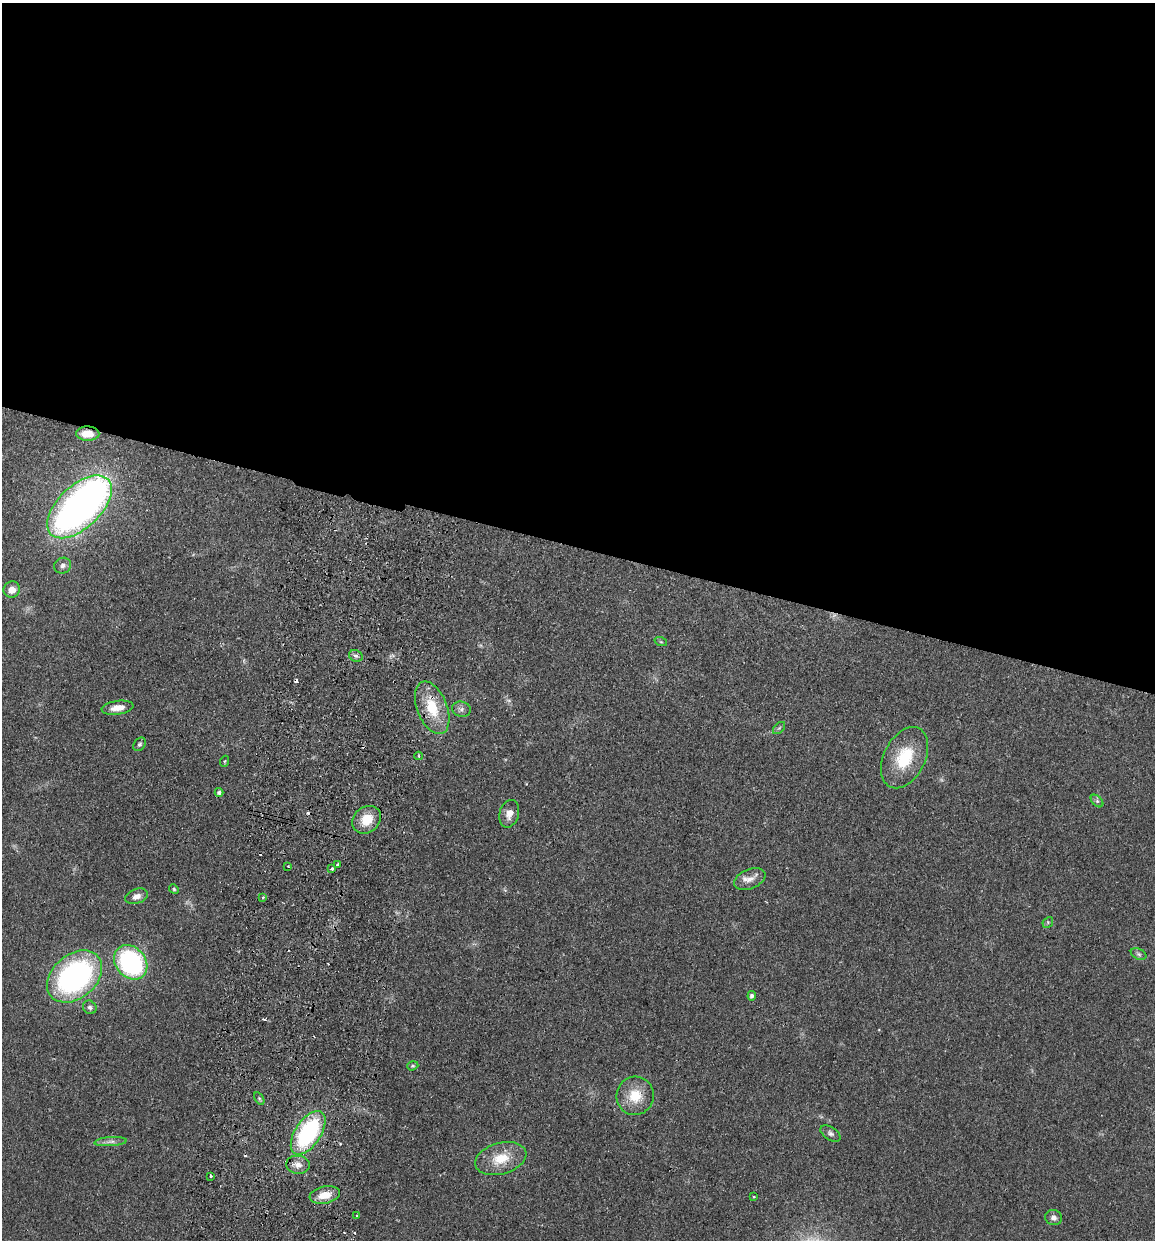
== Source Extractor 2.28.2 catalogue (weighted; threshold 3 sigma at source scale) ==
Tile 3 of 4 x 4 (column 3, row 1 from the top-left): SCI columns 2482-3634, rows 3730-4967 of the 5081 x 4981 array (HDU 1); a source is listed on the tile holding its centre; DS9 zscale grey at full resolution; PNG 1157 x 1242 px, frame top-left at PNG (2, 3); each listed source drawn as its Kron ellipse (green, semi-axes under 4 px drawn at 4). Shown black and unused: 44% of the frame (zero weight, under 2 of 3 exposures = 3% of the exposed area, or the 3 px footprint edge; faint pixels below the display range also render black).
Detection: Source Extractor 2.28.2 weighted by HDU 2 'WHT'; one run over the whole footprint, this tile lists its part. Background 0.0478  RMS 0.0068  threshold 0.0307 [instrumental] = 3 sigma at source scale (4.5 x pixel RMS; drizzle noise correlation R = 1.50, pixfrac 1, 0.05/0.05 arcsec/px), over >= 5 px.
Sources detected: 54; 2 too faint to see at this stretch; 1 inside a brighter object's white glare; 6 cosmic-ray / hot-pixel residue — neither listed nor drawn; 1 inside a brighter listed object's ellipse — not listed separately; the other 44 listed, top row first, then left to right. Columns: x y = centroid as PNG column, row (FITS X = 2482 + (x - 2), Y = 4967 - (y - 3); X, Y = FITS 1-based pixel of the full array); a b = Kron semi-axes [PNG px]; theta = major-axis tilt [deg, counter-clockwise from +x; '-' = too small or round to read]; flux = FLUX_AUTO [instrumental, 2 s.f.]
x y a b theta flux
88 434 11 7 -2 8.6
79 507 40 21 44 320
63 566 8 7 - 2.5
12 590 8 8 - 6.2
661 642 6 4 -18 0.88
356 656 7 5 -23 1.9
117 708 16 6 8 6.7
432 708 28 15 -68 23
461 709 9 7 -14 2.6
779 728 7 4 44 1.1
140 744 7 5 56 1.4
419 756 4 3 - 0.82
905 758 32 20 63 29
225 761 5 3 - 0.66
219 792 4 4 - 1.6
1097 801 7 4 -45 1.4
509 814 14 9 74 5.9
367 820 15 12 40 13
337 864 3 2 - 0.83
288 866 3 3 - 0.77
332 869 3 2 - 0.97
750 879 16 9 23 5.3
174 889 5 4 - 0.91
136 896 11 7 20 4.4
263 897 3 3 - 0.98
1048 922 6 4 47 0.9
1139 954 8 5 -27 1.7
131 962 19 15 -50 99
75 976 31 22 41 150
752 996 5 4 - 1.9
90 1007 7 6 - 1.8
413 1066 6 4 19 0.87
635 1096 19 18 - 17
259 1098 7 4 -59 0.93
308 1133 25 13 57 79
830 1133 11 6 -33 2.4
111 1142 16 4 4 3.1
501 1159 26 15 16 17
298 1165 12 9 -6 4.8
211 1176 3 3 - 1.5
325 1195 15 8 11 9.8
753 1197 3 3 - 0.61
357 1215 3 3 - 1.5
1054 1218 8 7 - 2.8
Overlapping masked pixels (flux is a lower limit): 2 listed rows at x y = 88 434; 308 1133